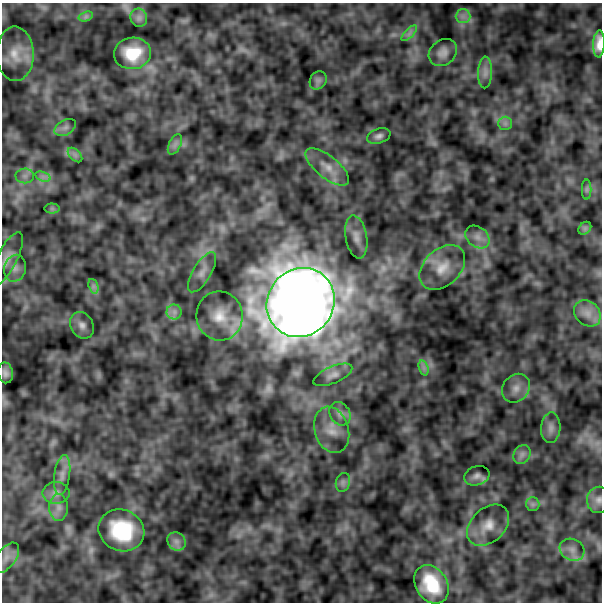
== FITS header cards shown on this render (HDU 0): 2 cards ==
NAXIS1  =                  600 / Width of image
NAXIS2  =                  600 / Height of image

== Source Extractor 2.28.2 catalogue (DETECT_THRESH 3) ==
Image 600 x 600 px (HDU 0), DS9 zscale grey, 1 PNG px = 1 image px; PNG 604 x 604 px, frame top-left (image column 1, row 600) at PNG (2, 3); each listed source drawn as its Kron ellipse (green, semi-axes under 4 px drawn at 4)
Background 101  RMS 0.03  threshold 0.0888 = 3 sigma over >= 5 px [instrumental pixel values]
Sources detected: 54; all 54 listed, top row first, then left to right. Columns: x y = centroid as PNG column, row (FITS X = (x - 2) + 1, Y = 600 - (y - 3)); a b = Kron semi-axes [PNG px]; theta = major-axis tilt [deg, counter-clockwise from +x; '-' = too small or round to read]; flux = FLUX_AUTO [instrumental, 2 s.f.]
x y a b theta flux
86 16 7 4 19 5.1
463 16 7 7 - 9.9
139 18 9 8 - 9.2
409 33 10 3 45 6.3
599 44 13 5 87 20
443 52 15 12 39 16
132 53 18 15 8 73
15 54 27 18 -89 44
485 72 16 7 87 13
318 80 9 8 - 7.9
505 123 7 6 - 7.2
65 127 11 7 30 9.9
379 136 12 7 17 9.1
175 144 11 5 63 9
75 155 9 5 -45 6.8
327 167 26 11 -38 31
25 176 9 7 1 10
43 177 8 4 -19 7.3
587 189 10 5 90 5
52 208 7 5 0 4.5
585 228 7 5 45 5.3
356 237 22 10 -80 21
477 237 13 10 -39 17
7 259 29 10 63 23
442 267 26 18 44 45
15 268 13 11 75 17
202 272 23 9 59 19
93 286 7 4 -72 6.1
301 302 36 33 51 6400
174 312 7 7 - 9.9
587 313 14 12 -43 22
219 316 24 23 - 58
82 325 14 11 -59 14
424 368 8 4 -72 6.5
5 373 10 7 -81 11
333 375 21 8 23 14
516 388 15 13 49 21
340 414 12 10 -59 13
551 428 15 9 87 14
332 430 24 17 -73 38
522 454 10 8 56 10
62 475 20 7 82 19
477 476 13 9 18 11
343 482 9 7 75 7.9
56 493 13 10 0 16
599 500 13 11 79 15
533 504 7 6 - 6.3
59 507 13 9 -90 16
488 525 24 16 43 36
121 530 23 20 -24 140
176 541 10 8 -45 11
572 550 13 10 -27 19
6 558 17 9 54 18
431 584 21 15 -57 90
At the frame edge (FLAGS 8, measured only in part): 2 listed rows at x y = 599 44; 599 500